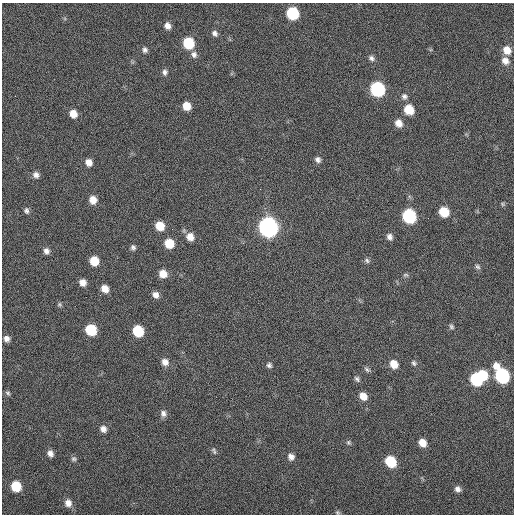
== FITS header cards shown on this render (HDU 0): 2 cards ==
NAXIS1  =                  512 / Axis length
NAXIS2  =                  512 / Axis length

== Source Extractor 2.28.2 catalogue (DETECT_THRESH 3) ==
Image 512 x 512 px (HDU 0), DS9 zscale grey, 1 PNG px = 1 image px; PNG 516 x 516 px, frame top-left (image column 1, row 512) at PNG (2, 3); no overlay
Background 44.5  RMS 5.1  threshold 15.2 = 3 sigma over >= 5 px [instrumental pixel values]
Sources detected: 70; all 70 listed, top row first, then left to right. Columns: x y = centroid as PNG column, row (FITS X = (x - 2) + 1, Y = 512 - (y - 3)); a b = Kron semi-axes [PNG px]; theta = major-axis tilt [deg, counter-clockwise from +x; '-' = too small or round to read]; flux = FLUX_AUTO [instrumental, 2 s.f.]
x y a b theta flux
293 13 8 7 - 24000
167 26 7 6 - 1900
215 33 8 6 -47 1100
189 43 8 7 - 15000
145 50 7 6 - 1000
507 50 9 8 - 3700
194 55 9 8 - 1400
371 58 8 6 -29 1100
505 61 9 8 - 2600
165 72 8 7 - 1100
378 89 9 8 - 46000
404 96 8 8 - 1200
187 106 8 7 - 4600
409 110 8 7 - 8400
73 114 8 7 - 3300
398 123 9 7 -53 2800
318 160 8 7 - 1200
89 162 8 7 - 2300
36 175 8 7 - 1500
93 200 8 7 - 3300
503 204 6 5 - 490
26 211 7 6 - 950
444 212 8 7 - 8500
409 216 9 8 - 37000
160 226 8 7 - 6000
268 227 10 9 - 170000
190 237 9 8 - 3100
389 237 8 6 -63 1400
169 243 8 7 - 7200
133 247 7 6 - 900
46 251 7 6 - 1500
367 260 8 5 -51 790
94 261 7 7 - 6500
477 267 8 6 -43 780
163 274 8 8 - 3600
406 275 8 5 -9 640
83 282 7 6 - 2400
105 289 7 6 - 3000
100 295 2 2 - 170
155 295 8 7 - 1800
59 304 6 5 - 620
451 327 7 6 - 680
91 330 8 7 - 14000
138 331 8 7 - 12000
6 339 7 7 - 1600
165 362 9 9 - 2100
414 363 8 6 -52 770
394 364 9 7 -60 4000
269 365 7 6 - 850
496 366 9 8 - 2700
367 369 8 5 -38 820
483 374 9 7 -41 8500
502 376 9 8 - 45000
357 379 9 6 -55 870
476 379 9 8 - 26000
8 393 7 5 -35 620
363 396 8 6 -50 3400
163 413 9 8 - 1400
103 429 8 7 - 1900
348 443 7 6 - 700
422 443 8 6 -51 3600
214 451 9 5 -65 730
50 453 7 6 - 1700
291 457 8 7 - 1700
74 459 7 6 - 770
391 462 9 7 -54 14000
16 486 8 7 - 10000
458 489 8 7 - 1500
68 503 9 8 - 2500
337 512 6 5 - 510